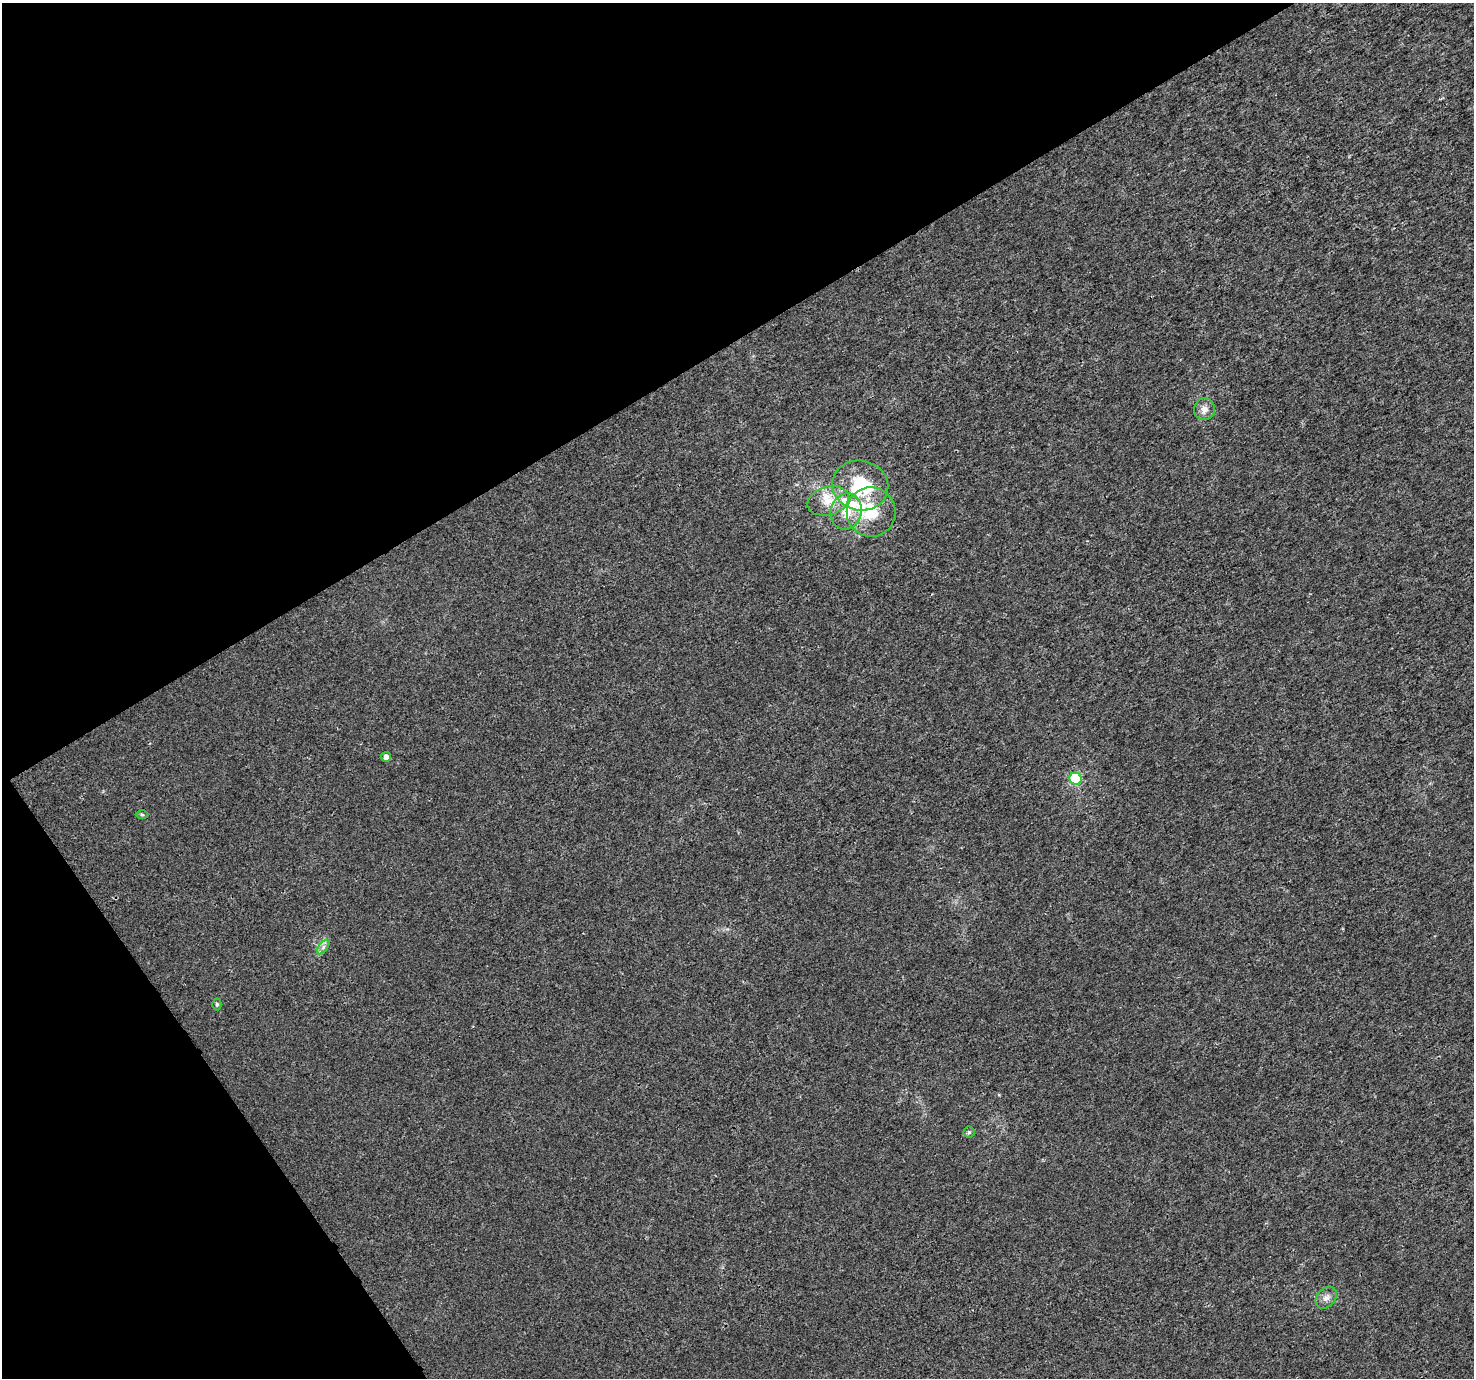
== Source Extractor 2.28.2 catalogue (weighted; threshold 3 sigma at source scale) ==
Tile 5 of 4 x 4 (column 1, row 2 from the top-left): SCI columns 5-1476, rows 2932-4307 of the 5892 x 5802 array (HDU 1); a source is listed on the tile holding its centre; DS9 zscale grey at full resolution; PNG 1476 x 1380 px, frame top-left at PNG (2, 3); each listed source drawn as its Kron ellipse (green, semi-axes under 4 px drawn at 4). Shown black and unused: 31% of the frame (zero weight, under 3 of 4 exposures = <1% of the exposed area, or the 3 px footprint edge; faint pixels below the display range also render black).
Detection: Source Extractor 2.28.2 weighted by HDU 2 'WHT'; one run over the whole footprint, this tile lists its part. Background 9.27e-04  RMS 0.002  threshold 0.00901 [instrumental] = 3 sigma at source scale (4.5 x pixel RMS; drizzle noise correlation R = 1.50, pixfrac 1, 0.0396/0.0396 arcsec/px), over >= 5 px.
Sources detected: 14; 2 inside a brighter listed object's ellipse — not listed separately; the other 12 listed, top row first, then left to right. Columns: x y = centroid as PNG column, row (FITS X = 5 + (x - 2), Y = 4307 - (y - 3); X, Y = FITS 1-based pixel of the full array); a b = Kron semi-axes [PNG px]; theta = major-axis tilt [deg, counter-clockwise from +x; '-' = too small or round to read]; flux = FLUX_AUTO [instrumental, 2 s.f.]
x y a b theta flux
1204 409 11 10 - 1.3
860 486 28 25 -12 12
828 501 21 14 16 4
846 511 18 15 75 3.9
871 512 25 24 - 8.4
386 757 5 5 - 1
1075 779 6 6 - 19
142 815 6 4 -2 0.27
323 947 8 4 54 0.64
217 1004 6 4 -87 0.3
969 1132 5 5 - 0.36
1326 1298 12 9 49 1.2